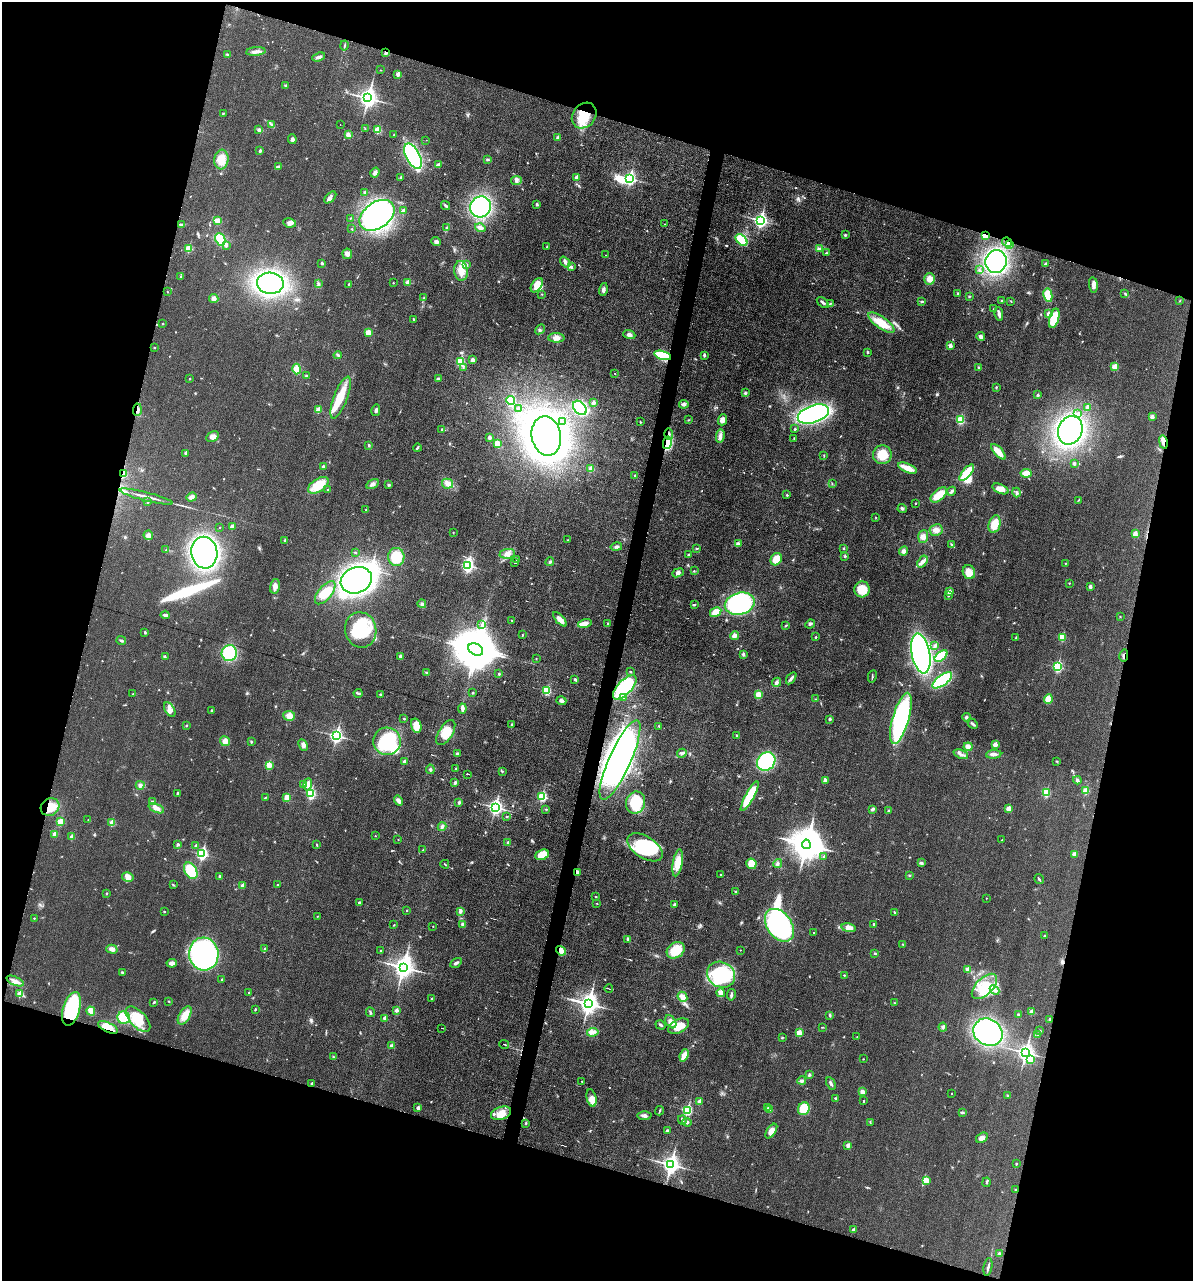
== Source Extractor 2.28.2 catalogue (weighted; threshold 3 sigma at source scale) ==
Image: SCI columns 122-4884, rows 2-5114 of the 5132 x 5115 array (HDU 1 of 3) = the unmasked area's bounding box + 8 px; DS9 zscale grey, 4 x 4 block average (1 PNG px = mean of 4 x 4 image px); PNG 1195 x 1283 px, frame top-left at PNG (2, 2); each listed source drawn as its Kron ellipse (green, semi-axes under 4 px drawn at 4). Shown black and unused: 33% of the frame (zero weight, under 3 of 6 exposures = <1% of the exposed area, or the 3 px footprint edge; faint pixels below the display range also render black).
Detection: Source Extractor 2.28.2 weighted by HDU 2 'WHT'. Background 0.0195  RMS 0.0036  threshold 0.0145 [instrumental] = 3 sigma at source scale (4.09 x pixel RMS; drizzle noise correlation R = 1.36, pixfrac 0.8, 0.05/0.05 arcsec/px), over >= 5 px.
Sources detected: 698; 3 too faint to see at this stretch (4 x 4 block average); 15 inside a brighter object's white glare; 2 cosmic-ray / hot-pixel residue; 2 long thin detections or spike segments (spike, bleed or trail) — neither listed nor drawn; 7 coinciding with a brighter row at this scale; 31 inside a brighter listed object's ellipse — not listed separately; of the other 638, all 500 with FLUX_AUTO >= 0.981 (the completeness limit of this list) listed and drawn (138 fainter detections not listed), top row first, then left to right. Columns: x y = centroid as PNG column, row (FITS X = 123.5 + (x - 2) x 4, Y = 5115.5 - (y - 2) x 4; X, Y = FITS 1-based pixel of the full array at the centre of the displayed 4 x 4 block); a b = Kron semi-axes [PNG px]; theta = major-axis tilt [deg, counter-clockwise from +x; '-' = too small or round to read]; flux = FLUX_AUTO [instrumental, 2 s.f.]
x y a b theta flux
344 45 5 2 - 2
256 51 10 3 5 8.5
386 53 4 3 - 4.2
227 54 3 2 - 1.6
319 57 7 3 18 5.1
380 70 2 2 - 1.1
398 74 2 2 - 22
286 86 4 2 - 2.1
368 98 4 3 - 1100
223 113 3 2 - 1.4
584 115 14 11 51 56
272 125 4 2 - 2.9
340 125 2 2 - 6.8
365 129 3 2 - 1.1
259 130 4 3 - 3
378 130 2 2 - 79
348 135 4 4 - 6.8
394 135 2 2 - 3.5
558 138 2 2 - 19
292 139 5 3 - 4.4
426 140 2 2 - 4.5
260 151 2 2 - 7.9
413 156 14 7 -63 300
488 159 3 2 - 1.8
221 160 10 7 84 28
439 164 4 3 - 3.2
278 167 3 2 - 5.5
375 173 5 3 - 7.3
401 177 3 2 - 1.8
576 177 2 2 - 14
630 178 3 3 - 310
516 181 5 2 - 3.3
365 192 2 2 - 9.3
330 197 7 3 45 5.8
537 204 2 2 - 1.3
445 206 5 3 - 3.1
481 207 11 10 - 380
403 211 2 2 - 13
377 215 19 13 36 410
350 218 2 2 - 1.3
761 220 3 3 - 510
218 221 4 2 - 20
290 223 6 4 -9 8.4
664 224 2 2 - 1.1
181 225 2 2 - 1.1
446 228 4 2 - 2.5
480 228 5 3 - 7.7
352 229 2 2 - 1.2
845 235 3 3 - 2
985 235 2 2 - 46
220 239 7 5 -69 46
741 240 7 4 -45 60
436 242 5 3 - 4.7
1007 242 5 2 - 3.6
1009 244 2 2 - 11
226 245 2 2 - 9.2
547 247 2 2 - 2
189 249 2 2 - 73
819 249 4 3 - 3.9
826 253 3 2 - 1.4
347 254 5 4 - 6.9
606 255 2 2 - 1.4
996 261 11 10 - 390
565 262 6 3 -51 5.8
322 263 3 2 - 4
1046 264 2 2 - 11
467 265 3 2 - 1.7
571 267 4 3 - 3.7
979 270 3 2 - 1.8
461 271 10 6 -84 24
180 277 2 2 - 1.3
929 279 6 5 - 15
408 282 2 2 - 23
270 283 13 10 -3 560
393 283 2 2 - 2.2
319 284 3 2 - 1.8
348 284 3 2 - 1.4
537 285 8 4 55 26
1093 285 8 4 -83 8.4
603 289 6 3 75 6.5
167 292 2 2 - 1.2
958 293 4 2 - 1.5
542 294 2 2 - 2.2
1125 294 3 2 - 1.1
1048 295 7 4 -81 33
969 296 2 2 - 1.1
214 298 5 4 - 6.7
424 298 3 2 - 2.2
922 301 3 2 - 1.1
1002 301 2 2 - 3.4
1011 301 3 2 - 1.1
1180 301 2 2 - 1.2
823 303 7 2 -37 3.7
830 304 2 2 - 2
993 309 2 2 - 1
999 314 7 3 -82 5.7
1048 314 2 2 - 18
1054 318 10 5 74 57
414 320 3 2 - 3.2
881 323 15 6 -35 39
163 324 2 2 - 2.8
540 329 5 2 - 3.2
368 332 2 2 - 55
629 335 6 4 -21 7.4
981 337 4 3 - 7.4
556 338 8 5 -1 12
950 346 2 2 - 21
154 348 2 2 - 1.4
867 352 2 2 - 2.6
338 355 4 2 - 3.2
663 355 9 3 -16 90
704 355 3 2 - 4.2
472 360 3 3 - 7.6
460 361 2 2 - 140
463 367 3 2 - 1.8
979 367 3 2 - 1.4
1115 367 2 2 - 48
297 369 5 4 - 24
615 373 2 2 - 1
306 376 4 3 - 3.1
438 378 3 2 - 3.5
190 379 2 2 - 2.6
996 387 3 2 - 2
745 393 3 3 - 3
1038 395 2 2 - 7.6
341 397 22 6 69 47
511 400 4 4 - 33
593 403 2 2 - 19
684 404 5 3 - 5.2
1087 407 4 2 - 3.1
580 408 8 5 -47 210
518 409 2 2 - 10
137 410 6 2 85 5.8
318 410 2 2 - 38
376 410 6 2 77 4.8
1078 413 3 3 - 3.8
813 414 16 8 18 420
1152 417 2 2 - 18
688 420 2 2 - 1.1
722 420 5 4 - 11
960 420 2 2 - 130
562 421 2 2 - 5.3
640 422 2 2 - 1.8
442 429 2 2 - 2.9
795 429 2 2 - 4.6
1070 430 15 12 67 490
669 434 5 2 - 4.1
546 436 20 14 -79 1100
720 436 7 4 80 7.4
212 437 7 5 29 10
489 438 3 3 - 4.5
794 438 2 2 - 1.1
1163 442 7 4 -78 9.3
497 443 4 3 - 16
667 443 6 3 78 89
369 445 4 2 - 1.9
417 448 4 2 - 2.9
998 452 10 3 -48 23
186 453 2 2 - 10
824 455 4 2 - 1
882 455 9 9 - 36
1074 464 3 3 - 2.7
324 466 4 3 - 3.1
907 468 10 4 -23 25
591 469 2 2 - 39
967 473 10 3 49 65
1026 473 5 3 - 22
123 474 4 2 - 13
635 475 3 2 - 1.5
373 484 7 3 30 6.7
447 484 5 5 - 8
832 484 2 2 - 0.99
318 485 12 6 33 48
389 485 3 3 - 2.5
328 489 2 2 - 1.2
1000 489 9 4 -22 19
952 491 4 3 - 4
1016 493 5 3 - 4.2
787 495 2 2 - 4.3
939 495 10 5 43 37
146 496 27 2 -14 15
191 497 5 4 - 8.2
1078 500 3 2 - 1.2
148 502 2 2 - 3.8
915 503 2 2 - 2.5
902 509 4 3 - 3.5
366 510 3 2 - 1.2
876 517 2 2 - 1
995 524 9 6 76 32
232 526 3 3 - 8.5
220 528 2 2 - 1
936 530 6 6 - 11
453 532 3 2 - 1.1
1135 534 2 2 - 31
148 535 5 4 - 6.7
923 537 6 5 - 9.3
285 540 2 2 - 7
568 540 2 2 - 1.4
738 544 3 3 - 5.9
951 545 4 2 - 2.8
616 547 6 3 13 4.7
843 548 2 2 - 3.9
696 549 2 2 - 1.3
166 550 2 2 - 1.3
904 551 5 3 - 7.7
355 552 3 2 - 1.8
204 553 16 13 -80 540
507 554 8 5 6 11
689 555 2 2 - 5.1
845 556 3 2 - 1.8
396 557 9 8 - 46
516 559 3 2 - 1.6
776 559 6 5 - 25
514 562 2 2 - 30
550 562 4 2 - 2
922 562 6 4 55 8
1065 563 2 2 - 2.3
468 565 3 2 - 350
694 571 2 2 - 1
969 572 7 6 - 21
678 573 6 4 23 6.5
356 580 16 13 21 660
1069 583 2 2 - 2.1
275 586 7 4 76 10
1090 587 3 3 - 5.7
862 589 8 7 - 41
950 592 2 2 - 22
325 593 14 6 51 34
948 596 2 2 - 1.3
422 604 4 3 - 4
740 604 15 11 14 260
694 605 3 2 - 1.8
716 612 6 4 32 21
165 615 4 2 - 5.2
1120 617 2 2 - 0.99
560 619 9 3 -47 12
512 620 3 2 - 1.4
585 623 7 3 14 12
607 623 2 2 - 2.1
810 624 5 2 - 3.2
482 625 2 2 - 2
786 626 3 2 - 1.6
361 630 18 15 -77 98
145 632 3 2 - 2.7
522 635 3 2 - 1.2
734 636 5 4 - 7.1
816 637 2 2 - 2.9
1062 637 2 2 - 77
1016 638 3 2 - 1.4
121 640 5 2 - 3.6
935 646 3 3 - 2.4
476 649 8 5 -27 7900
229 653 8 7 - 95
921 653 20 9 -79 430
743 654 4 3 - 3.3
1124 655 6 2 81 3
400 656 3 3 - 3.1
941 656 7 4 41 41
165 657 2 2 - 1.7
536 658 2 2 - 1.2
1057 667 3 2 - 210
630 671 2 2 - 1.2
427 673 3 2 - 2.5
499 674 2 2 - 4.1
872 676 6 2 78 2.5
791 678 7 2 54 4.9
575 680 3 2 - 3.3
942 680 11 5 37 150
776 682 5 3 - 4.3
625 687 15 7 46 180
547 691 3 2 - 99
358 693 4 2 - 2.8
473 693 3 2 - 1.8
133 694 2 2 - 1.4
758 694 2 2 - 50
380 695 3 2 - 1.9
624 698 2 2 - 1.4
816 699 3 2 - 1.2
1048 699 5 4 - 24
561 701 5 3 - 6.8
462 708 5 4 - 4.8
170 709 8 4 -60 11
211 710 2 2 - 2.1
289 716 6 5 - 13
966 717 4 3 - 3.9
901 718 26 8 74 330
404 719 2 2 - 1.5
830 719 2 2 - 3.7
973 724 6 2 -46 3.6
187 725 2 2 - 1.3
511 725 2 2 - 7.9
416 726 7 5 -74 25
659 726 3 2 - 1.1
446 733 14 7 58 31
737 735 2 2 - 1.3
336 736 3 3 - 480
225 741 5 4 - 9
387 741 14 13 - 170
251 742 3 2 - 1.6
303 745 6 4 -64 6.9
995 745 2 2 - 31
968 747 4 3 - 10
682 753 5 3 - 3.9
457 754 4 3 - 3.2
961 754 7 3 -22 5.9
994 754 7 3 5 6.9
620 760 43 11 66 520
404 761 2 2 - 11
766 761 10 8 46 160
1057 761 3 2 - 1.4
269 765 2 2 - 64
430 769 5 2 - 2.6
455 769 2 2 - 3.6
502 771 2 2 - 1.2
468 774 2 2 - 5.6
1077 780 4 2 - 5.2
825 781 3 3 - 8.3
455 782 2 2 - 11
308 784 6 4 84 17
140 785 4 4 - 5.3
303 785 3 2 - 2.4
1086 790 2 2 - 60
311 793 3 2 - 160
1046 793 2 2 - 110
177 794 2 2 - 1.6
542 796 2 2 - 160
750 796 17 4 62 84
265 797 3 2 - 1.6
287 797 2 2 - 45
398 801 5 4 - 7.2
152 802 3 2 - 2.3
459 802 2 2 - 12
635 803 11 9 71 86
50 807 10 8 35 37
495 807 3 3 - 550
156 808 8 4 -23 9.7
1009 808 2 2 - 42
546 809 2 2 - 1.7
872 809 4 3 - 4.4
889 810 3 2 - 1.4
507 817 3 2 - 1.4
88 820 2 2 - 1.3
60 822 2 2 - 63
112 823 2 2 - 40
442 827 4 3 - 4.3
55 834 2 2 - 21
375 836 2 2 - 1.6
72 837 2 2 - 23
398 840 2 2 - 1.2
1002 840 2 2 - 1.1
508 842 2 2 - 11
178 844 3 3 - 3.4
806 844 5 4 - 4200
196 845 3 2 - 2.8
317 845 4 2 - 1
645 847 20 11 -32 160
423 850 2 2 - 2.9
202 854 3 2 - 280
1075 854 4 3 - 5.9
542 855 7 5 24 25
824 856 2 2 - 1.7
678 863 13 4 79 36
921 863 3 3 - 2.5
445 864 4 2 - 1.8
751 864 5 5 - 28
778 864 4 2 - 2.9
191 871 9 6 -59 58
577 872 4 3 - 5.7
720 875 2 2 - 1.6
909 875 3 2 - 1.3
220 876 4 2 - 4.4
128 877 6 4 -13 7.5
1039 879 5 2 - 2.5
278 884 3 2 - 1.4
173 885 3 2 - 1.8
242 885 2 2 - 14
735 891 2 2 - 2.4
106 893 3 2 - 1.4
596 897 2 2 - 3
986 898 2 2 - 1.5
359 903 2 2 - 6.9
597 903 2 2 - 1.3
674 904 3 3 - 2.7
406 910 2 2 - 2.1
164 911 2 2 - 1.4
460 911 2 2 - 13
894 912 3 2 - 1.4
317 916 2 2 - 1
34 918 2 2 - 2
874 924 3 2 - 2.1
394 925 3 2 - 1.2
463 925 3 3 - 6.7
779 925 18 12 -54 350
433 926 2 2 - 1.5
849 928 7 3 -10 13
813 933 2 2 - 1.4
1044 936 2 2 - 4
628 939 4 2 - 2.9
903 944 3 2 - 1.7
265 948 3 2 - 2
112 949 6 4 -16 8.7
380 950 2 2 - 2.3
676 950 10 7 36 46
740 950 2 2 - 1.4
561 951 5 4 - 10
875 953 3 2 - 2.1
204 954 16 14 -84 480
172 963 5 3 - 9.8
456 963 6 3 32 4.5
403 967 4 3 - 1400
967 969 2 2 - 26
122 972 2 2 - 1.5
721 975 14 12 -30 150
844 975 2 2 - 3.2
222 980 2 2 - 7.2
15 981 9 4 -23 9.9
984 986 16 8 45 49
609 989 4 2 - 1.3
994 990 5 3 - 5.3
249 992 2 2 - 1.1
721 993 4 4 - 13
20 994 2 2 - 44
731 995 6 2 79 4.7
682 997 5 4 - 11
432 998 3 2 - 1.2
169 1001 2 2 - 1.3
154 1002 3 2 - 2.8
895 1003 2 2 - 1.4
588 1004 4 3 - 1500
71 1009 17 8 74 160
255 1009 3 2 - 1.8
396 1010 2 2 - 14
91 1011 4 3 - 22
370 1012 5 2 - 3
1031 1012 2 2 - 23
1018 1014 2 2 - 2
185 1015 10 5 60 26
830 1015 3 2 - 3.3
124 1018 6 6 - 57
385 1018 2 2 - 22
138 1019 16 8 -46 41
1050 1019 3 2 - 3.4
671 1022 7 5 -56 11
660 1025 5 2 - 3.9
679 1026 11 6 28 38
108 1027 10 5 -26 26
822 1027 4 2 - 0.98
943 1027 4 3 - 3.4
442 1028 4 2 - 1
1040 1031 3 2 - 1.5
593 1032 6 3 7 6.1
988 1032 15 13 -32 330
799 1033 2 2 - 48
1038 1034 2 2 - 3.3
857 1037 2 2 - 1.5
782 1038 3 2 - 1.1
504 1044 5 2 - 2.3
391 1046 2 2 - 13
1025 1053 4 3 - 850
684 1055 6 3 68 20
333 1057 3 2 - 1.5
863 1059 2 2 - 1.3
1031 1059 2 2 - 27
809 1075 2 2 - 4.2
802 1081 4 3 - 4.3
582 1082 2 2 - 0.99
311 1083 2 2 - 1.1
831 1083 6 2 -62 5
862 1092 4 3 - 8.5
952 1093 2 2 - 2
1007 1095 2 2 - 1.3
591 1098 9 4 -78 13
835 1098 2 2 - 4.5
699 1101 2 2 - 21
863 1101 2 2 - 3
418 1108 2 2 - 17
768 1108 4 2 - 2
804 1109 6 5 - 50
687 1110 3 2 - 190
770 1110 2 2 - 19
660 1111 5 2 - 2.2
962 1112 4 2 - 3.4
501 1113 10 6 20 25
644 1116 7 3 -1 6.6
682 1120 4 2 - 2
687 1122 5 2 - 3.5
870 1122 3 2 - 1.3
526 1123 3 2 - 1.2
667 1130 2 2 - 3.7
771 1131 8 4 55 15
982 1138 6 4 33 7.3
848 1145 2 2 - 21
1016 1164 2 2 - 3.5
671 1165 4 3 - 960
926 1180 3 2 - 34
987 1182 5 2 - 3
1015 1189 2 2 - 1.3
853 1229 2 2 - 10
999 1253 3 2 - 2.2
988 1267 9 2 80 4.7
Overlapping masked pixels (flux is a lower limit): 18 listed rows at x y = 386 53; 584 115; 985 235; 1007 242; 1009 244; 663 355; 137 410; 669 434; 1163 442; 667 443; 123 474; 1124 655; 625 687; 50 807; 577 872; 561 951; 71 1009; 108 1027
Diffuse or blended objects may show on this block-average render without a row.